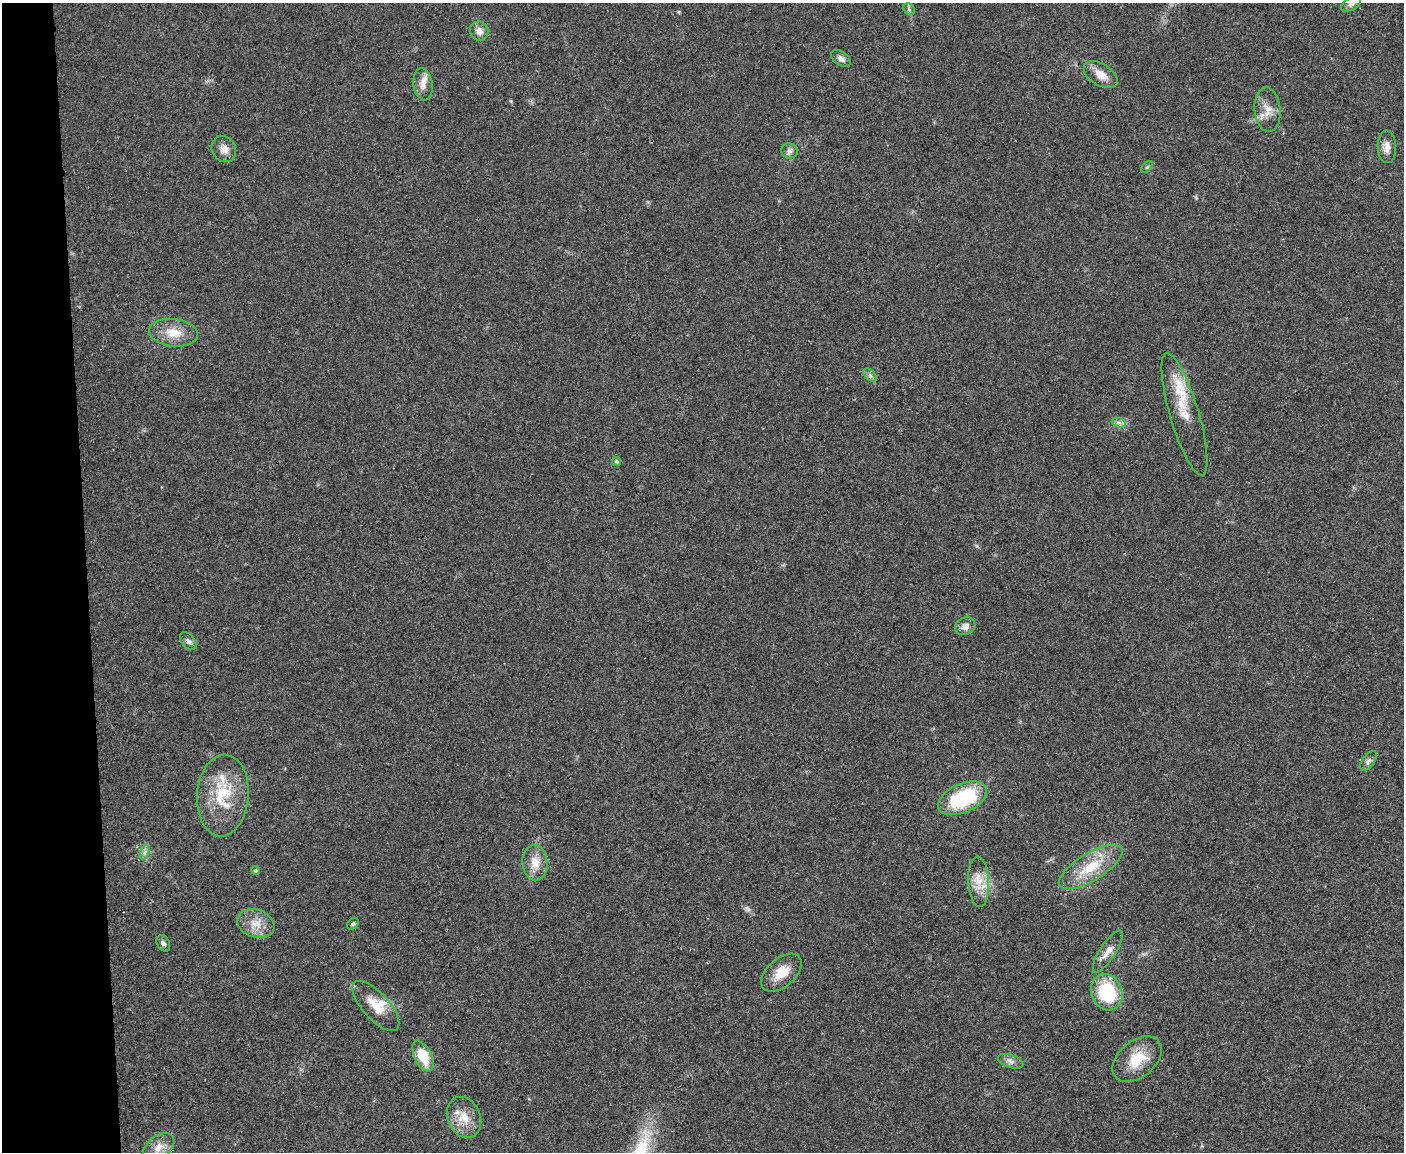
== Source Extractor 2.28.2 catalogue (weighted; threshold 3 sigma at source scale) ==
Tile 4 of 3 x 4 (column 1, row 2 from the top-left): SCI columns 133-1534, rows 2300-3449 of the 4577 x 4598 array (HDU 1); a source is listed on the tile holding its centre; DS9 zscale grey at full resolution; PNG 1406 x 1154 px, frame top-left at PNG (2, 3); each listed source drawn as its Kron ellipse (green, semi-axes under 4 px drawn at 4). Shown black and unused: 6% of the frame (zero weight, under 3 of 4 exposures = <1% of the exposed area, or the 3 px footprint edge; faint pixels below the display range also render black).
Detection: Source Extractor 2.28.2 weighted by HDU 2 'WHT'; one run over the whole footprint, this tile lists its part. Background 0.0189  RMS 0.0043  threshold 0.0195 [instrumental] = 3 sigma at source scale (4.5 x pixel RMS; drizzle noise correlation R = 1.50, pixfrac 1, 0.05/0.05 arcsec/px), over >= 5 px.
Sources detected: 41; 3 inside a brighter listed object's ellipse — not listed separately; the other 38 listed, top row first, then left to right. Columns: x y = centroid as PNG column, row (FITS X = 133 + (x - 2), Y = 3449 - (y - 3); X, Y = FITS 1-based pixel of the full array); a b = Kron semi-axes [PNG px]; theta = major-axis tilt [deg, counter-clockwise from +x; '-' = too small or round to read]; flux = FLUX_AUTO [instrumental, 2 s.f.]
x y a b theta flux
1351 4 11 6 29 1.5
909 9 6 5 - 0.92
479 31 9 9 - 2.8
841 58 11 6 -35 1.9
1101 75 19 11 -32 5.2
423 84 16 9 -82 3.8
1268 110 22 13 -85 5.6
1387 147 16 9 -89 3.2
224 149 13 12 - 3.4
789 151 8 7 - 1.6
1147 167 7 4 45 0.66
173 333 24 13 -6 8.4
870 375 8 5 -46 1.1
1184 414 64 14 -73 14
1119 423 7 4 -19 1.2
617 461 4 4 - 0.71
965 626 10 8 26 2.7
188 641 10 6 -49 1.4
1368 761 11 6 53 1.4
223 795 41 26 86 22
963 798 26 14 24 32
145 852 7 4 71 1.2
535 863 18 12 -86 6.3
1091 867 36 13 31 15
255 870 4 4 - 0.72
979 882 25 10 -87 6.6
256 924 19 13 -19 6.4
353 924 7 5 45 0.9
163 943 8 6 -63 1.2
1108 951 24 8 57 3.5
781 973 24 14 41 8.2
1107 992 18 15 -69 25
376 1006 31 13 -48 9.1
423 1056 17 8 -63 13
1137 1059 28 18 39 12
1011 1061 13 6 -19 2
464 1117 21 16 -66 8
158 1147 18 11 38 5.1
Isophote crosses this tile's border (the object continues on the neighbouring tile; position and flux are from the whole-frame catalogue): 1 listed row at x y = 1351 4